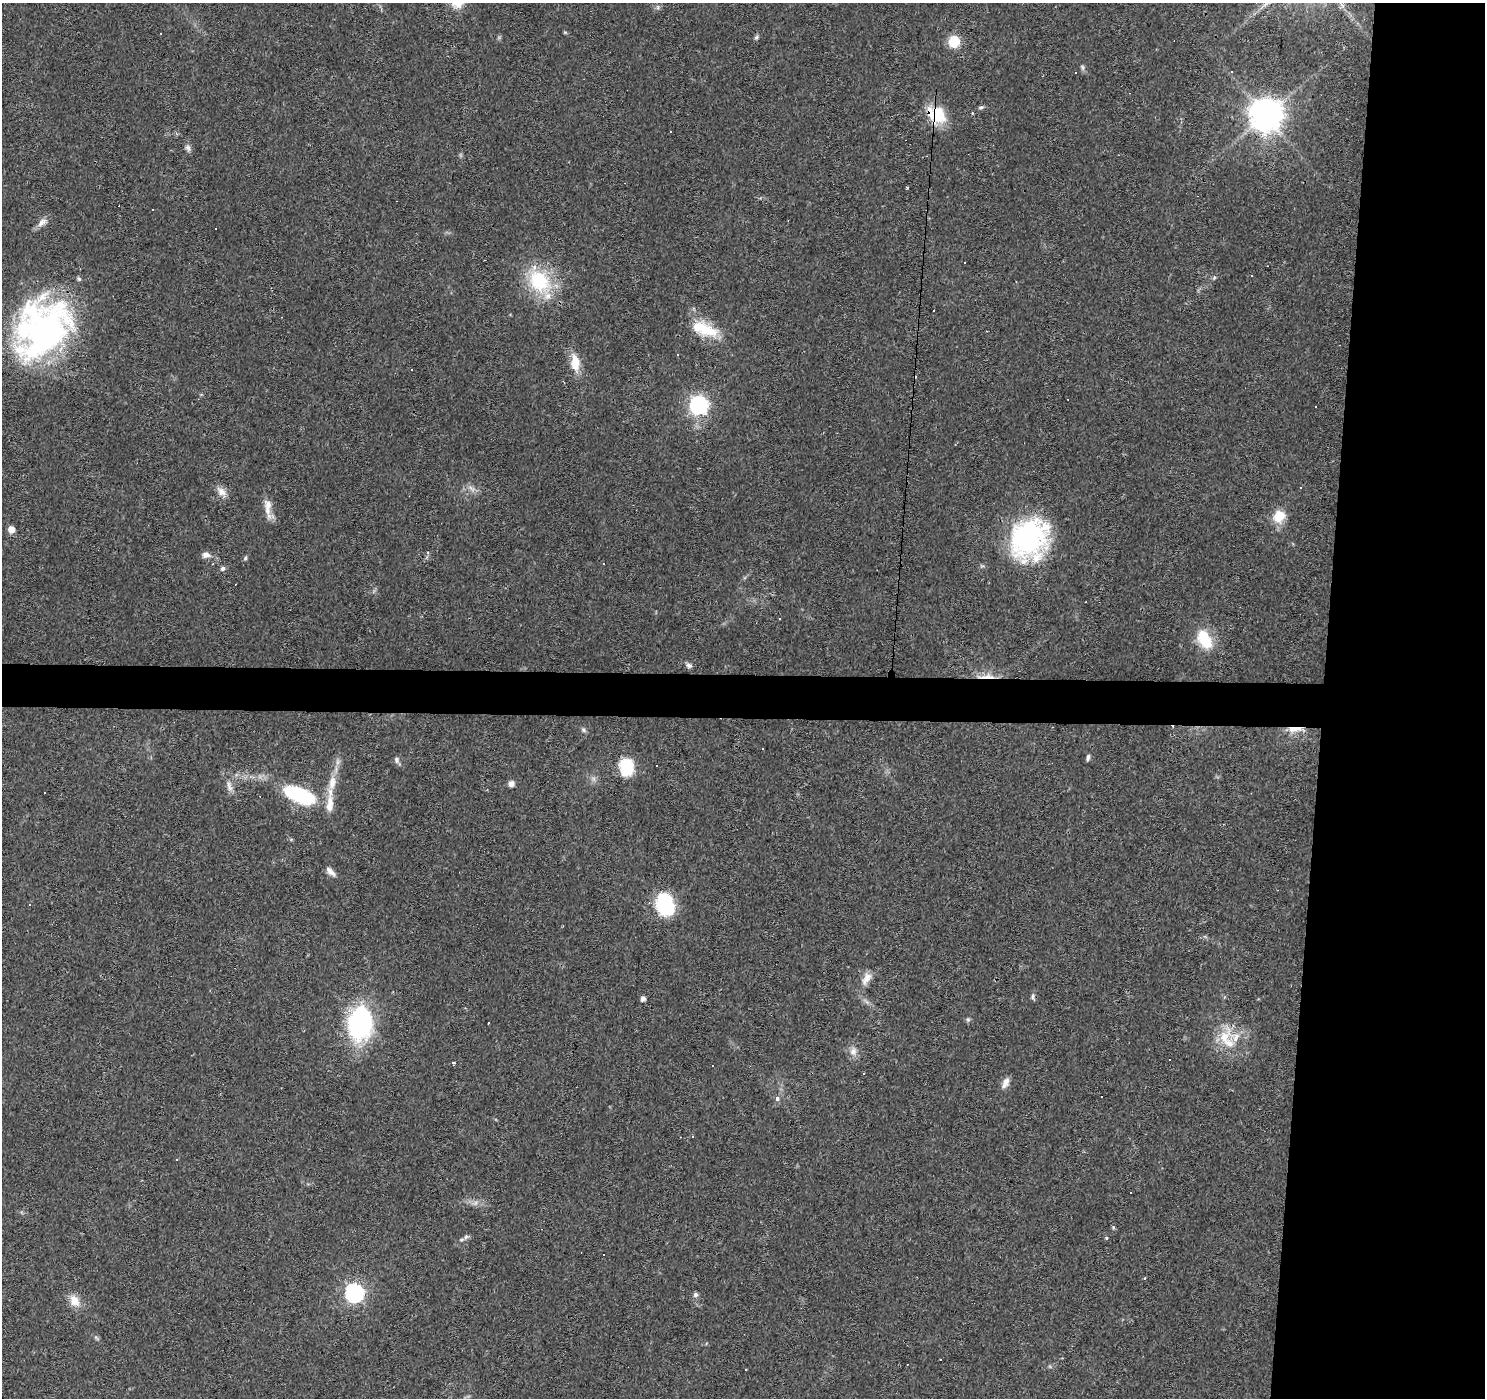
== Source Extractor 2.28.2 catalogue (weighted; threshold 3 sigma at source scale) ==
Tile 6 of 3 x 3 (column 3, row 2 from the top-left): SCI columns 2967-4449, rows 1622-3017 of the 4453 x 4693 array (HDU 1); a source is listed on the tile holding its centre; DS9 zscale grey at full resolution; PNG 1487 x 1400 px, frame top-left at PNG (2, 3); no overlay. Shown black and unused: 14% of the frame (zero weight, under 3 of 4 exposures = <1% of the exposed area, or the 3 px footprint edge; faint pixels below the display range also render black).
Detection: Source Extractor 2.28.2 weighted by HDU 2 'WHT'; one run over the whole footprint, this tile lists its part. Background 0.0271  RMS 0.0037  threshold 0.0166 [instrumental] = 3 sigma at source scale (4.5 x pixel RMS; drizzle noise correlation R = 1.50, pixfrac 1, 0.0396/0.0396 arcsec/px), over >= 5 px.
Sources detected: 111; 1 too faint to see at this stretch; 2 inside a brighter object's white glare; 36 cosmic-ray / hot-pixel residue — not listed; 6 inside a brighter listed object's ellipse — not listed separately; the other 66 listed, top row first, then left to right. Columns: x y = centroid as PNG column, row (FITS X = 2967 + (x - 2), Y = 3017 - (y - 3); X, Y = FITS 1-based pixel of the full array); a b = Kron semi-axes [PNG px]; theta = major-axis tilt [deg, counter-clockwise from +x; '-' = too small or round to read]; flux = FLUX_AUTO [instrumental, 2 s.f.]
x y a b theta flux
658 7 6 4 72 0.67
756 37 6 5 - 0.68
954 42 10 10 - 9.5
1075 72 3 2 - 0.33
1231 72 3 3 - 1.2
981 107 8 4 13 0.72
937 114 23 16 -30 14
1266 115 10 10 - 730
188 148 10 7 -61 1.3
42 222 15 9 40 2.5
1252 276 3 2 - 0.39
1214 278 6 4 46 0.53
540 281 37 27 -51 23
706 330 31 17 -27 13
46 332 70 52 61 110
677 355 3 3 - 1.5
575 363 21 10 -83 6.8
698 405 7 7 - 150
471 488 11 5 -38 1.5
1300 488 3 3 - 0.84
222 492 15 9 -43 2.9
268 506 27 9 -80 4.3
1279 516 15 13 46 7.2
11 529 5 5 - 3.9
1029 537 48 39 53 57
206 555 9 8 - 1.9
245 558 6 5 - 0.6
604 564 3 2 - 0.28
223 568 6 6 - 1
1204 639 24 14 -62 13
689 665 7 6 - 1.2
986 676 28 5 1 4.2
1295 729 23 6 0 5.4
583 730 8 5 -42 0.82
762 748 3 2 - 0.47
1088 758 8 4 74 0.92
396 760 9 6 -71 1.2
626 767 20 15 84 12
594 779 7 4 -72 0.89
332 783 24 11 74 6.6
511 784 7 6 - 1.7
229 786 18 6 -78 2.3
299 795 43 19 -22 28
330 872 15 6 -43 2
663 903 25 16 85 22
866 978 20 10 61 3.6
1033 997 11 4 90 0.84
643 999 4 4 - 1.7
968 1019 7 5 -69 0.71
360 1023 32 23 82 57
489 1023 3 3 - 1
1225 1037 30 17 61 11
853 1051 13 10 81 2.6
453 1063 4 3 - 1.2
1005 1083 14 8 65 2.3
777 1099 5 5 - 1.5
693 1136 3 3 - 0.39
475 1203 7 5 45 1
1113 1227 5 4 - 0.47
466 1237 7 6 - 1
1106 1238 5 3 - 0.43
354 1293 7 7 - 120
696 1295 6 6 - 0.98
74 1301 14 11 -56 4.7
96 1338 8 3 -45 0.6
746 1369 3 3 - 0.97
Overlapping masked pixels (flux is a lower limit): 4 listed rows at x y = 937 114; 46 332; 986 676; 1295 729